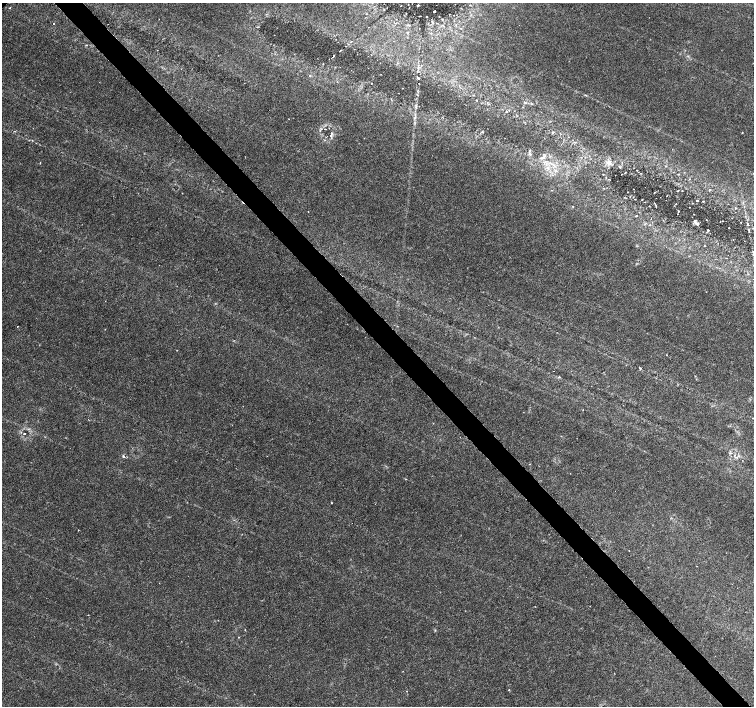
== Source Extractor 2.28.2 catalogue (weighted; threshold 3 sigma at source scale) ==
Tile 6 of 4 x 4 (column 2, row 2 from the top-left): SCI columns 1513-3015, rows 3026-4433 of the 6022 x 5990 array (HDU 1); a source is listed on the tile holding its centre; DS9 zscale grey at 2 x 2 block average (1 PNG px = mean of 2 x 2 image px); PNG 756 x 708 px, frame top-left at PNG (2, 3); no overlay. Shown black and unused: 4% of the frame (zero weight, under 3 of 6 exposures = <1% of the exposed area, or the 3 px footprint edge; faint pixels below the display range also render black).
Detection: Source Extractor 2.28.2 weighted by HDU 2 'WHT'; one run over the whole footprint, this tile lists its part. Background 0.0355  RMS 0.0022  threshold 0.00893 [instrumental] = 3 sigma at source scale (4.09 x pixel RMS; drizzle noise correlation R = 1.36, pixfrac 0.8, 0.0396/0.0396 arcsec/px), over >= 5 px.
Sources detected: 52; all 52 listed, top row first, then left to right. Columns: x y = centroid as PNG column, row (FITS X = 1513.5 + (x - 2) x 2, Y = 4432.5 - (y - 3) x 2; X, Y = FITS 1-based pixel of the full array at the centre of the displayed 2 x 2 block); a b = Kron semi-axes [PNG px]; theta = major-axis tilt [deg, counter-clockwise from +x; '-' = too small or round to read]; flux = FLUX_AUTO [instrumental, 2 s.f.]
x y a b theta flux
412 4 2 2 - 0.18
418 5 2 2 - 0.8
10 8 3 2 - 0.25
434 11 2 2 - 0.58
406 14 2 2 - 0.17
442 19 3 2 - 0.23
351 42 3 2 - 0.39
340 51 3 2 - 0.35
334 55 2 2 - 0.6
418 69 4 2 - 0.6
310 76 3 3 - 0.49
418 78 4 2 - 0.65
585 95 3 2 - 0.32
525 102 4 2 - 0.44
416 107 5 2 - 0.5
415 117 3 2 - 0.46
289 119 2 2 - 0.29
321 129 3 2 - 0.31
553 132 4 2 - 0.37
331 135 6 3 69 0.85
543 157 7 4 36 1.4
40 163 3 2 - 0.21
608 163 9 5 -22 2.1
603 174 2 2 - 0.24
709 190 3 2 - 0.29
678 191 3 2 - 0.23
628 192 2 2 - 0.16
182 193 2 2 - 0.14
667 195 2 2 - 0.19
697 200 2 2 - 0.27
703 201 2 2 - 0.23
735 208 2 2 - 0.52
678 211 2 2 - 0.33
695 222 7 3 -54 1.2
748 224 4 2 - 0.37
729 228 2 2 - 0.2
748 229 4 2 - 0.4
708 230 2 2 - 0.28
726 258 2 2 - 0.18
17 327 2 2 - 0.19
640 368 3 2 - 0.5
559 377 3 2 - 0.33
24 434 2 2 - 0.81
730 453 4 2 - 0.4
124 456 3 2 - 1.1
332 503 2 2 - 0.28
78 530 2 2 - 0.22
88 615 2 2 - 0.15
245 630 2 2 - 0.17
435 630 3 3 - 0.34
403 671 2 2 - 0.2
406 691 2 2 - 0.14
Diffuse or blended objects may show on this block-average render without a row.